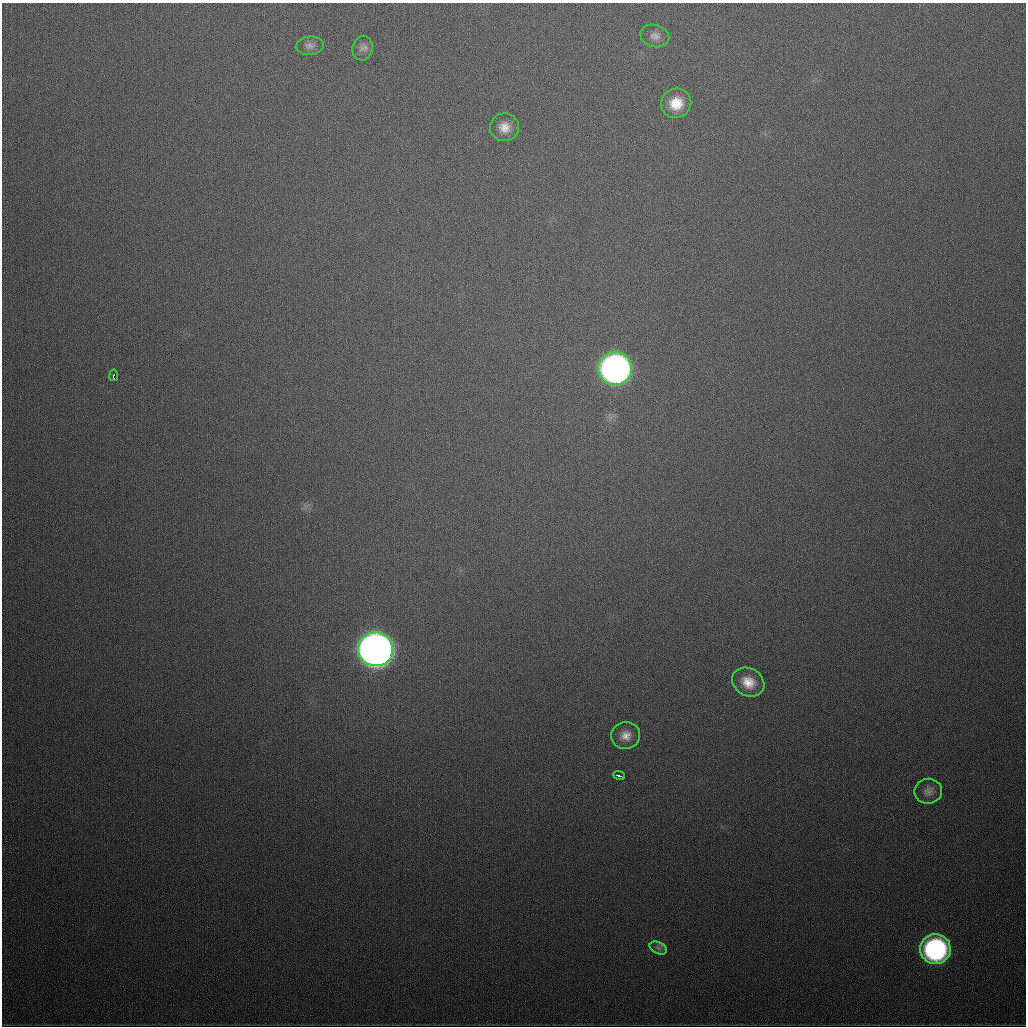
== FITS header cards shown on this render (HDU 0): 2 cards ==
NAXIS1  =                 1024
NAXIS2  =                 1024

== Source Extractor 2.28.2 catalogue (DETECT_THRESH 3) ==
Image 1024 x 1024 px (HDU 0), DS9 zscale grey, 1 PNG px = 1 image px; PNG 1028 x 1028 px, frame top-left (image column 1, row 1024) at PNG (2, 3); each listed source drawn as its Kron ellipse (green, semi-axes under 4 px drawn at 4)
Background 463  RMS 16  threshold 48.5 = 3 sigma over >= 5 px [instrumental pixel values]
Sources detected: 14; all 14 listed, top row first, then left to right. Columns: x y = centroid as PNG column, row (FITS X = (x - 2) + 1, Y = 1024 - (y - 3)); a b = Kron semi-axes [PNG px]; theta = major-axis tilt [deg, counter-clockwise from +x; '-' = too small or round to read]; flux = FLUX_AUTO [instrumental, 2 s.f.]
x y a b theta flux
655 36 14 11 -15 7.6e+03
310 46 14 9 6 6.4e+03
362 48 12 10 77 6.4e+03
676 103 15 14 - 2.4e+04
505 127 14 14 - 1.3e+04
615 368 17 16 - 6.6e+05
114 375 6 3 81 1.8e+04
376 649 17 17 - 1.5e+06
748 682 17 13 -31 1.9e+04
626 736 14 13 - 1.2e+04
619 776 6 3 -19 3.4e+03
928 791 14 12 10 8.1e+03
658 948 9 5 -26 3.7e+03
935 949 15 15 - 2.5e+05